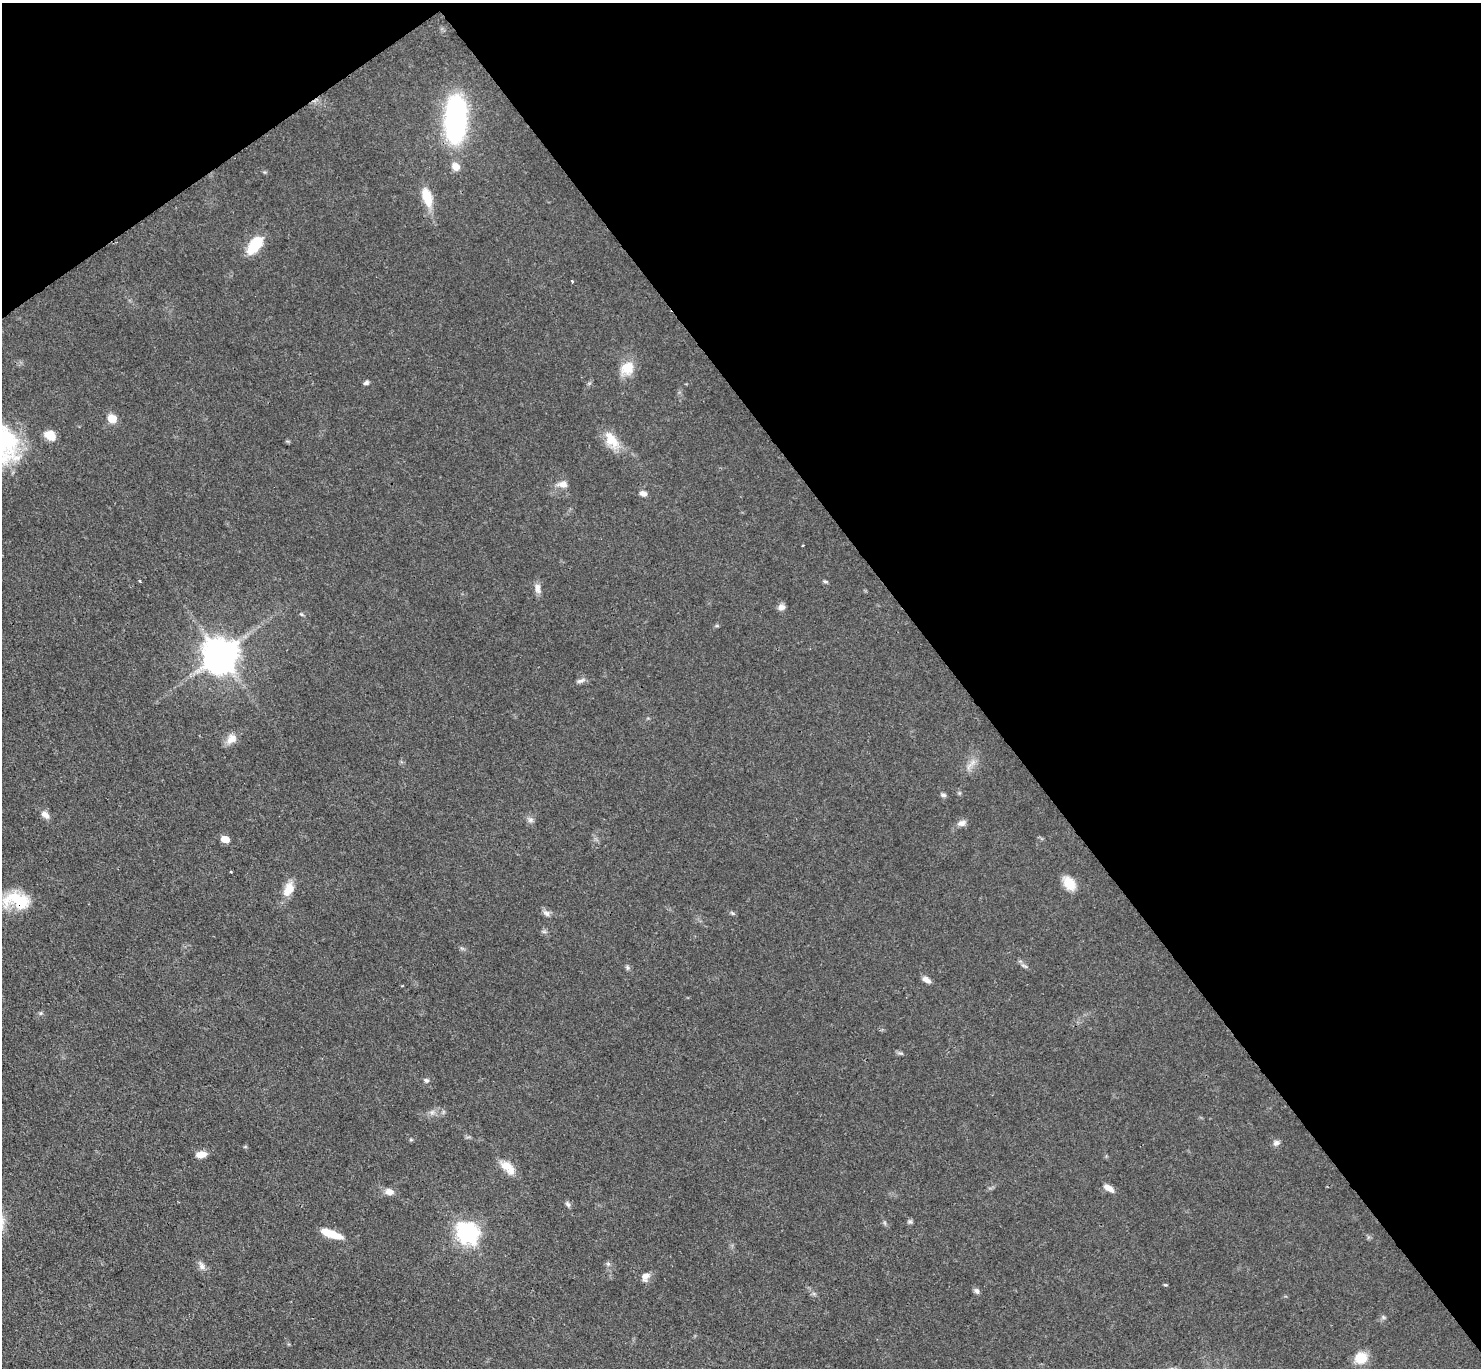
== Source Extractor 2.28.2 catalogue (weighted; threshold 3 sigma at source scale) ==
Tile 3 of 4 x 4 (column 3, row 1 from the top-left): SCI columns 2960-4438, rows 4396-5761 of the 5921 x 5916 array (HDU 1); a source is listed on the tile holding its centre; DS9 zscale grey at full resolution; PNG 1483 x 1370 px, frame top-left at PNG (2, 3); no overlay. Shown black and unused: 39% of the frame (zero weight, under 3 of 4 exposures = <1% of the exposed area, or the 3 px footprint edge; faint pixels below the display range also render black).
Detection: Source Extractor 2.28.2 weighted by HDU 2 'WHT'; one run over the whole footprint, this tile lists its part. Background 0.0763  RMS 0.004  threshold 0.0181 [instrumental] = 3 sigma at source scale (4.5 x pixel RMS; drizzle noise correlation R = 1.50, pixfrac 1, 0.05/0.05 arcsec/px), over >= 5 px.
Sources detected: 56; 1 cosmic-ray / hot-pixel residue — not listed; the other 55 listed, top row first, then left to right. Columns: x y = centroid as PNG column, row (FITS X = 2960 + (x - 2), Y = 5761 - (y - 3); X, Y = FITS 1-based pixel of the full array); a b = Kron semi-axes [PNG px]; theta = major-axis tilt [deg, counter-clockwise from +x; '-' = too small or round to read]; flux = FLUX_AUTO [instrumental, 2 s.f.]
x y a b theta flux
455 119 36 16 87 110
455 166 12 9 -39 3.2
427 197 27 11 -74 8.8
255 245 22 11 51 12
572 281 3 3 - 1.5
627 368 19 16 48 7.5
366 383 8 5 32 0.94
112 418 11 9 -28 4.7
50 435 13 9 -33 5.1
611 440 25 14 -57 8.3
562 484 15 8 -1 2.8
643 493 9 6 -19 2
140 581 3 2 - 0.57
825 581 6 4 -2 0.62
538 588 15 8 -85 2.5
781 607 9 7 9 1.9
301 614 5 4 - 0.53
220 655 11 10 - 970
580 681 12 5 20 1.4
231 739 16 11 48 3.7
973 762 10 6 48 2.2
943 795 8 5 -8 0.93
45 815 12 8 -42 2.5
530 820 8 6 0 1.3
962 823 11 8 10 2.1
225 839 6 5 - 7.3
1069 883 18 12 -51 6.7
288 889 18 11 65 6
17 900 32 18 -9 17
546 913 10 7 -35 1.6
732 913 7 4 -44 0.66
544 932 7 4 -1 0.75
1024 966 12 4 -25 1.1
627 967 8 4 -89 0.7
926 980 10 6 -28 2.3
901 1053 9 3 -5 0.73
426 1080 7 5 -12 0.9
432 1112 7 5 44 1.2
1276 1143 9 7 22 1.5
201 1154 12 7 9 3.9
508 1167 22 10 -45 6
1109 1188 13 6 -35 2.9
389 1192 12 9 -7 2.6
568 1204 9 5 -53 0.98
909 1221 7 5 -1 0.79
885 1223 7 4 -71 0.64
467 1233 9 7 -28 250
331 1234 21 7 -19 9.8
608 1264 6 5 - 0.77
201 1266 12 7 -68 1.9
645 1276 12 9 61 2.6
1165 1285 5 3 - 0.4
977 1291 8 6 -59 1.1
1383 1317 6 5 - 0.73
1361 1358 14 12 2 8.5
Overlapping masked pixels (flux is a lower limit): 2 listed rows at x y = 455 119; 17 900